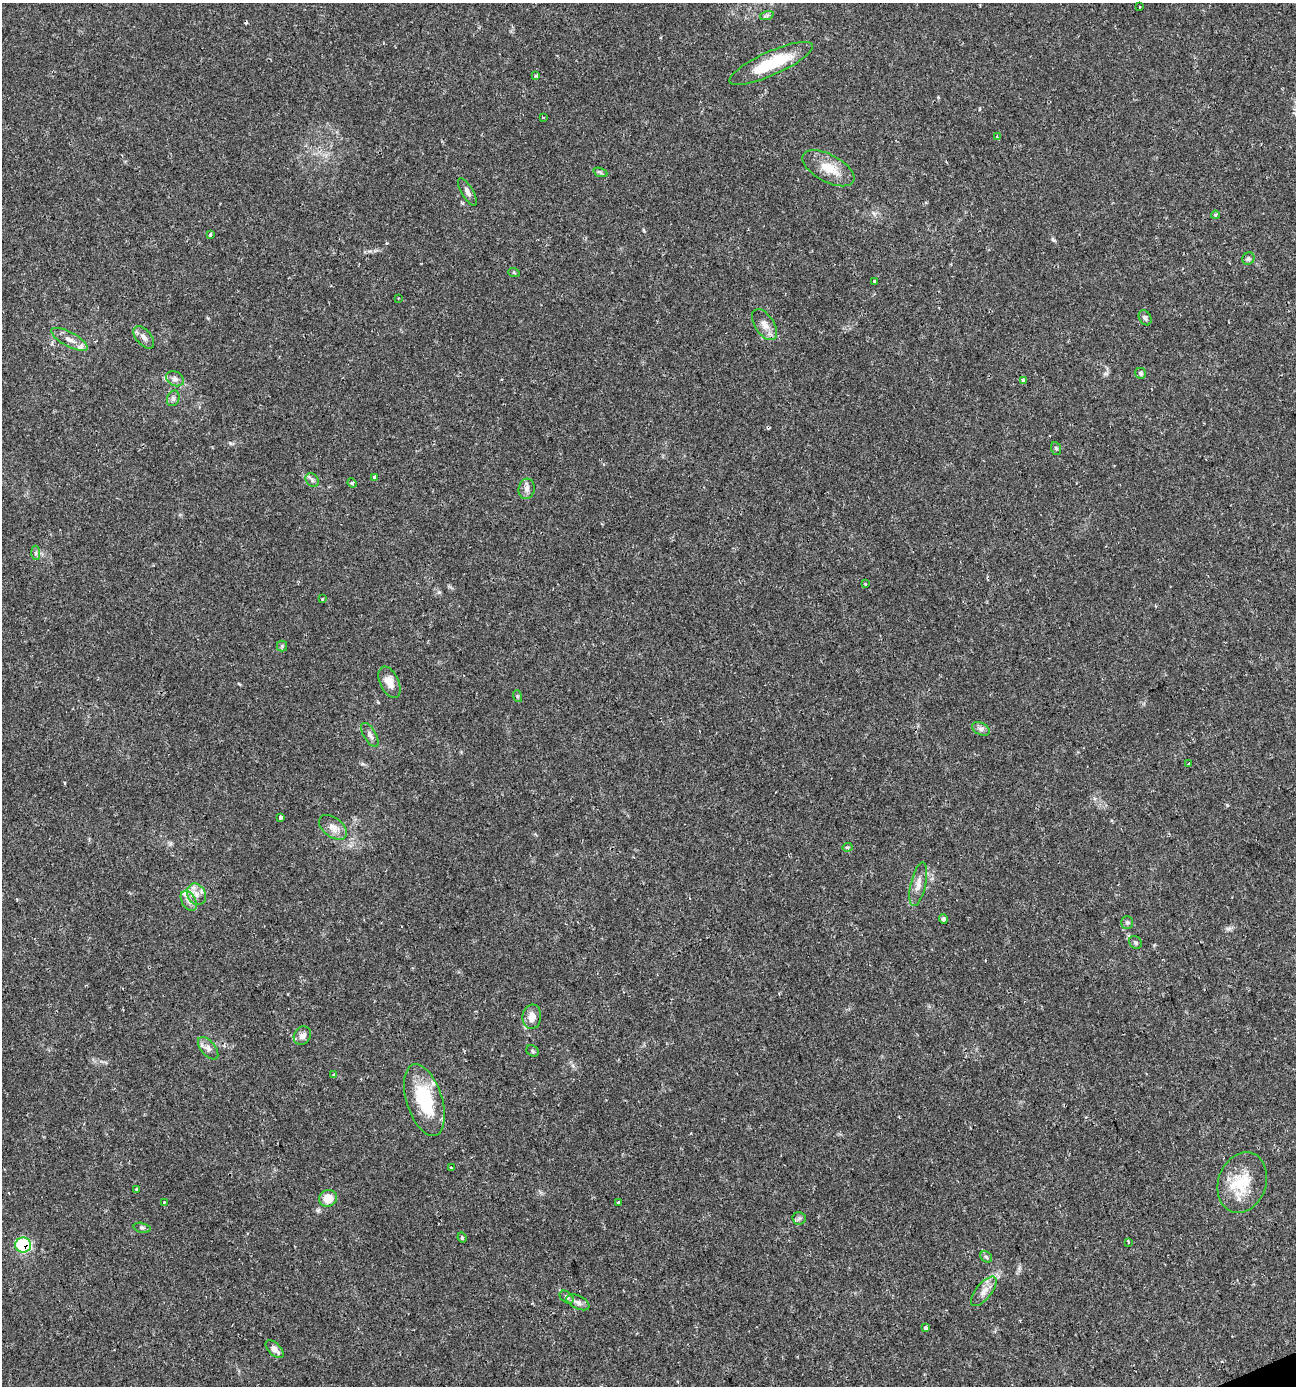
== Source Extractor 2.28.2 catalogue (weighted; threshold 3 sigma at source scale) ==
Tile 6 of 4 x 4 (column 2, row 2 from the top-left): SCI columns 1429-2722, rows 2771-4154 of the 5390 x 5540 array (HDU 1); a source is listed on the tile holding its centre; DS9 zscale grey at full resolution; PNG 1298 x 1388 px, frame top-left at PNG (2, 3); each listed source drawn as its Kron ellipse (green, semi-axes under 4 px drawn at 4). Shown black and unused: <1% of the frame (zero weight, under 2 of 3 exposures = <1% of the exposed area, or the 3 px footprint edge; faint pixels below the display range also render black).
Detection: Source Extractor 2.28.2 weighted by HDU 2 'WHT'; one run over the whole footprint, this tile lists its part. Background 0.0336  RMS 0.0032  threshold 0.0146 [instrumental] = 3 sigma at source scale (4.5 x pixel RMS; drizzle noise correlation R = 1.50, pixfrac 1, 0.0396/0.0396 arcsec/px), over >= 5 px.
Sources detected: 74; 3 cosmic-ray / hot-pixel residue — neither listed nor drawn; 2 inside a brighter listed object's ellipse — not listed separately; the other 69 listed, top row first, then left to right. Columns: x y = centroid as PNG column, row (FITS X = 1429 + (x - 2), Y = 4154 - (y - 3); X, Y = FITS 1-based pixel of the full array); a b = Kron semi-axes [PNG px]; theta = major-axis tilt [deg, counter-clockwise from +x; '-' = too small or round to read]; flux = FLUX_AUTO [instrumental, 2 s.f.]
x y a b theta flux
1139 7 3 2 - 0.28
767 15 7 4 19 0.56
771 63 45 12 24 16
536 75 3 3 - 0.92
543 117 3 2 - 0.37
997 137 3 2 - 0.59
828 168 28 13 -28 6.4
600 172 7 4 -19 0.58
467 192 15 5 -60 1.5
1215 215 4 3 - 0.6
210 235 3 3 - 0.94
1248 259 6 6 - 0.7
514 273 6 3 -19 0.39
875 281 3 3 - 2.1
398 298 2 2 - 0.25
1145 318 8 5 -58 0.78
765 325 17 9 -56 3
144 337 13 7 -49 1.7
69 339 20 7 -28 2.7
1140 373 5 5 - 0.6
175 379 9 7 -29 1.4
1024 380 4 3 - 2
173 398 8 6 70 0.85
1056 448 6 5 - 0.51
374 477 4 3 - 0.79
312 480 7 6 - 0.85
352 483 5 4 - 0.41
527 489 10 8 77 1.4
36 553 7 4 -86 0.65
865 584 3 2 - 0.28
322 599 3 3 - 0.53
282 646 5 5 - 0.52
389 682 17 9 -65 3.6
517 696 6 4 -72 0.41
981 729 9 6 -28 1.1
370 735 13 6 -60 1.5
1188 764 3 3 - 0.4
280 817 4 3 - 2
333 827 16 10 -37 2.8
847 847 5 3 - 0.54
918 884 22 7 77 2.7
197 894 11 9 -62 2.5
189 901 11 7 -60 1.8
943 919 5 4 - 0.8
1127 922 6 5 - 0.6
1135 942 7 6 - 0.62
532 1017 12 9 83 3
302 1035 10 8 54 1.7
208 1048 13 7 -50 1.7
532 1051 7 5 -39 0.52
334 1074 3 3 - 1.5
424 1100 37 17 -72 18
451 1167 2 2 - 0.27
1242 1183 31 24 70 12
136 1189 3 3 - 0.39
328 1198 9 8 - 4.5
164 1202 3 2 - 0.28
619 1203 3 3 - 4.9
799 1218 7 6 - 0.73
142 1228 8 5 -13 0.64
462 1238 5 3 - 0.43
1128 1242 4 3 - 0.79
23 1245 8 7 - 23
986 1257 6 5 - 0.6
984 1291 18 8 51 2.7
567 1297 8 5 -41 0.76
578 1302 12 6 -26 1.4
926 1328 4 4 - 2.4
274 1349 11 6 -45 1.8
Overlapping masked pixels (flux is a lower limit): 1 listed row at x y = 23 1245